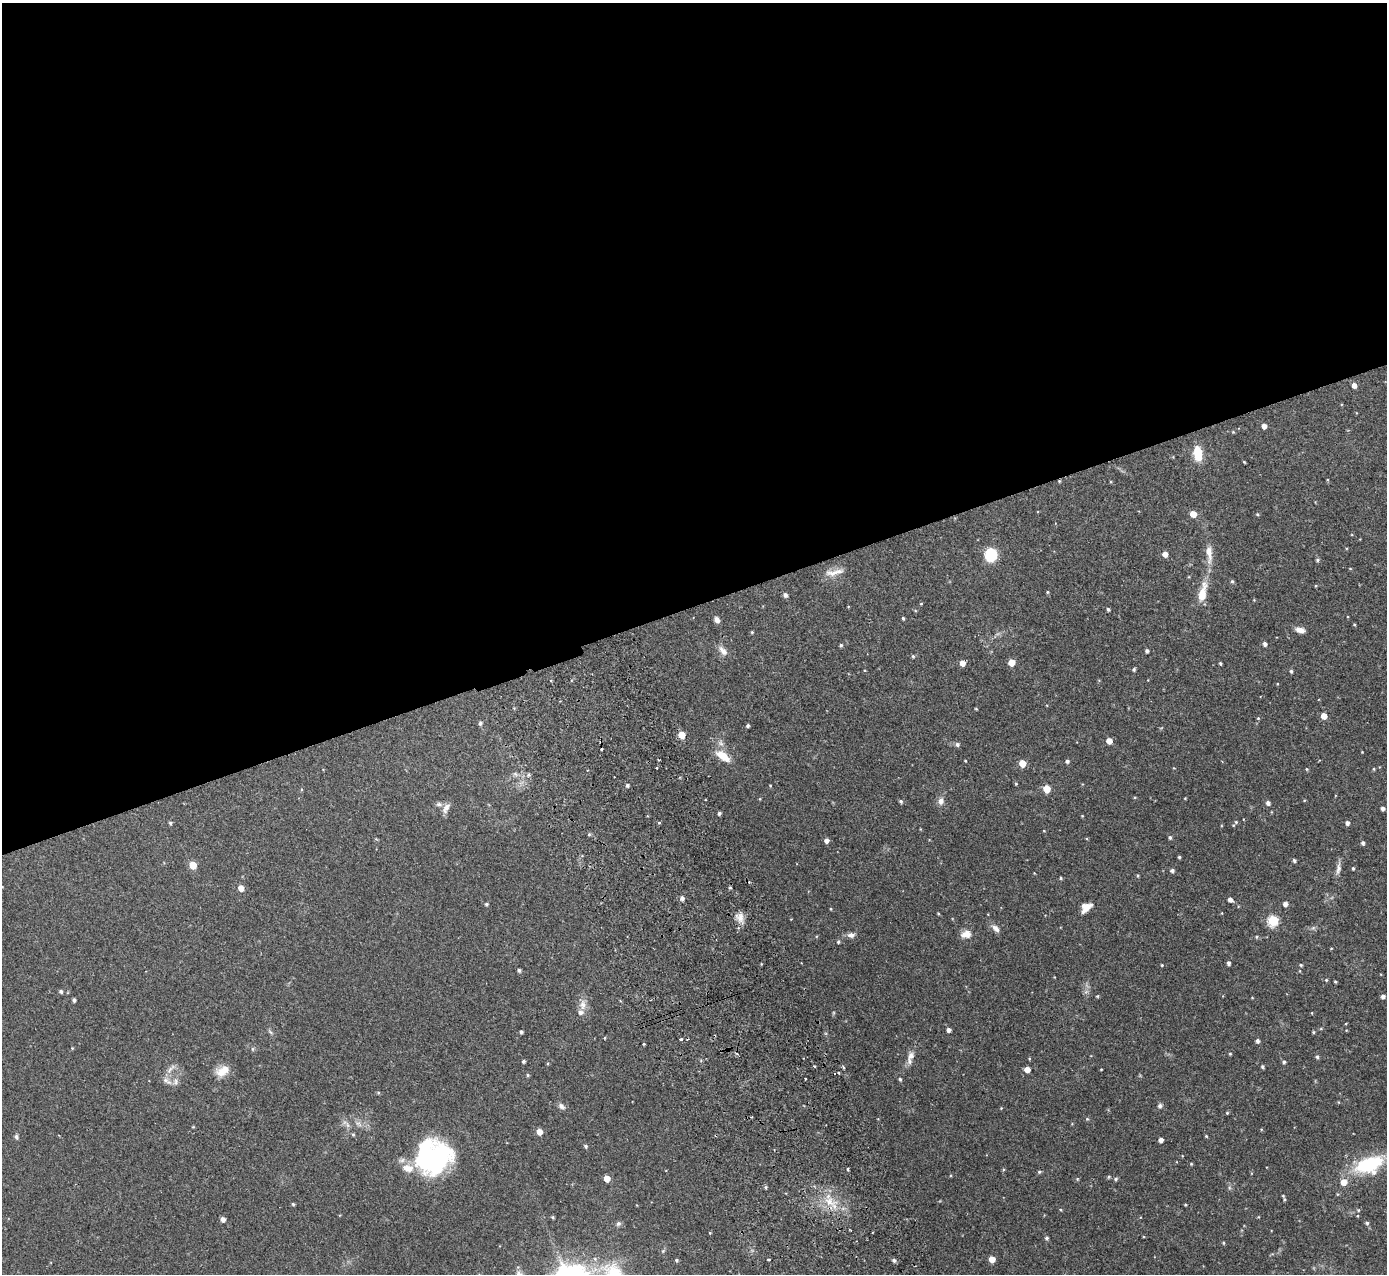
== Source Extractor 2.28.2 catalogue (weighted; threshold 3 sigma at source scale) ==
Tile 2 of 4 x 4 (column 2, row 1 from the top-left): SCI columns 1441-2825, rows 3998-5269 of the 5648 x 5578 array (HDU 1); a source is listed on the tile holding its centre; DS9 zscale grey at full resolution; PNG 1389 x 1276 px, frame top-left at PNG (2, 3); no overlay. Shown black and unused: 48% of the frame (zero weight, under 2 of 3 exposures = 3% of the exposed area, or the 3 px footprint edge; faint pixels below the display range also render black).
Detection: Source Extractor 2.28.2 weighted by HDU 2 'WHT'; one run over the whole footprint, this tile lists its part. Background 0.096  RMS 0.006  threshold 0.027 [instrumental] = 3 sigma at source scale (4.5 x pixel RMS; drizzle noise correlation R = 1.50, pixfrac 1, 0.05/0.05 arcsec/px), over >= 5 px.
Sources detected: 197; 1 too faint to see at this stretch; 3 inside a brighter object's white glare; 4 cosmic-ray / hot-pixel residue — not listed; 4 inside a brighter listed object's ellipse — not listed separately; the other 185 listed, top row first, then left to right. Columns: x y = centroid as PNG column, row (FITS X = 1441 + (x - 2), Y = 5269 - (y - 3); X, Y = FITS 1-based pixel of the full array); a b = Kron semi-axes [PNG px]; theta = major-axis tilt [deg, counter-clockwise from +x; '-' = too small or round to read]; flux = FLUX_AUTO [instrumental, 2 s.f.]
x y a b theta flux
1354 385 5 4 - 3.2
1264 426 4 4 - 3.4
1233 432 4 4 - 0.54
1198 453 11 6 -84 20
1244 462 3 2 - 0.48
1059 481 4 4 - 0.63
1193 514 5 4 - 7.6
1257 514 5 4 - 0.69
1165 554 5 5 - 3.9
1209 554 28 8 -86 7
991 555 12 11 - 19
1317 560 5 4 - 0.83
1350 568 4 3 - 0.48
833 573 23 9 7 6.1
1232 581 5 4 - 1
1316 586 4 3 - 0.51
1047 592 4 4 - 0.55
1202 593 26 9 77 11
785 595 5 5 - 1.8
921 603 5 3 - 0.44
1108 609 4 3 - 1.2
903 618 4 3 - 0.8
717 620 8 6 -47 2.3
1354 624 4 3 - 0.59
1300 630 11 6 -13 3.8
752 632 4 3 - 0.55
1265 644 5 4 - 2.1
841 645 4 3 - 0.93
723 651 15 7 -47 3.8
1147 651 4 3 - 1.4
913 656 5 4 - 0.73
962 663 5 5 - 4.7
1011 663 5 5 - 9.4
1220 663 3 3 - 0.76
1134 669 4 4 - 1.1
1291 671 5 4 - 0.96
551 680 3 3 - 0.63
976 709 3 3 - 0.53
1324 716 5 4 - 6.7
1258 718 4 4 - 0.6
480 723 5 4 - 1.4
748 726 3 3 - 0.98
682 735 5 5 - 12
1109 741 5 4 - 6
957 744 6 5 - 1.3
1362 752 3 3 - 0.33
723 756 21 9 -36 8.9
965 761 3 2 - 0.49
1067 761 5 4 - 1.3
1022 763 5 5 - 11
657 768 3 2 - 0.75
1307 769 4 4 - 0.63
1374 769 4 3 - 0.6
515 774 7 6 - 1.5
529 775 6 4 88 0.9
1016 784 4 4 - 0.54
627 785 4 4 - 1.3
770 785 4 3 - 0.4
1047 789 5 5 - 13
1185 798 3 2 - 0.44
901 801 5 4 - 1
941 801 9 7 84 3
1268 803 5 4 - 1.8
439 804 7 6 - 1.8
446 808 16 7 61 3.1
1383 808 4 4 - 1.9
719 813 4 4 - 1.1
1082 816 3 3 - 0.46
1236 822 6 6 - 1.1
170 823 4 4 - 1.1
659 823 3 3 - 1.2
1347 823 5 4 - 2
1044 831 3 2 - 0.39
589 834 4 4 - 1.1
1170 837 5 4 - 1.1
826 841 5 5 - 2.4
1363 843 4 4 - 1.6
1179 857 3 3 - 0.78
1294 860 4 4 - 1.1
193 865 5 5 - 14
1338 868 18 6 82 3
1353 868 4 3 - 0.82
1172 871 4 4 - 1.6
1138 875 5 4 - 0.66
1061 878 4 3 - 0.68
730 887 4 3 - 0.62
241 888 5 5 - 5.4
682 898 5 4 - 2.2
1230 900 6 4 -31 2.2
486 904 5 5 - 0.97
1285 904 4 4 - 2.8
1086 907 12 7 38 6.2
831 909 4 3 - 0.47
938 914 3 3 - 0.51
741 917 14 10 89 4.9
1273 921 6 5 - 45
996 928 12 7 -43 2.8
1313 928 6 5 - 1.2
966 934 12 8 14 4.9
851 935 10 7 4 2.4
1256 937 5 4 - 0.76
838 942 4 4 - 0.99
1331 948 4 3 - 0.41
1228 963 4 4 - 1.5
1162 965 3 3 - 0.54
1301 965 4 4 - 0.75
519 970 4 3 - 1.2
1326 980 5 4 - 0.67
1335 982 3 2 - 0.58
61 991 5 4 - 1.2
1097 996 4 4 - 0.64
1383 996 4 4 - 2
74 1000 3 3 - 1.1
583 1005 15 8 -89 4.5
1346 1023 4 2 - 0.43
1321 1028 5 3 - 0.56
948 1030 4 4 - 2.4
270 1032 8 3 -45 0.93
521 1032 3 3 - 1.1
1313 1032 4 4 - 0.62
605 1038 4 3 - 0.52
681 1039 3 3 - 0.81
1257 1041 5 4 - 1.6
644 1044 3 3 - 0.56
72 1048 4 4 - 0.47
252 1049 6 4 -89 0.78
1230 1054 4 3 - 0.55
911 1056 14 8 58 4.3
1317 1057 5 4 - 1.1
523 1061 3 3 - 1.2
1284 1062 4 4 - 1.1
814 1066 3 3 - 0.65
843 1067 5 3 - 0.56
1263 1067 4 3 - 1.1
170 1069 19 5 51 3.1
1101 1069 3 2 - 0.41
1027 1070 5 4 - 4.9
222 1071 18 11 25 7.3
838 1072 3 2 - 1
528 1075 5 4 - 0.71
900 1079 4 4 - 1
167 1081 16 6 -31 3.1
378 1093 5 4 - 0.67
561 1106 10 7 -40 2.2
1160 1106 7 6 - 1.5
1001 1108 4 4 - 0.41
1227 1113 4 4 - 0.63
751 1117 2 2 - 0.7
1087 1119 5 4 - 0.73
347 1125 7 4 -71 1.4
539 1132 5 4 - 6
353 1134 4 4 - 0.74
1206 1136 4 4 - 0.56
16 1137 7 5 -65 1.2
1161 1140 4 4 - 2.8
586 1146 4 4 - 1.2
433 1159 50 28 36 66
1191 1164 4 3 - 0.56
1369 1164 33 17 21 41
848 1169 5 3 - 0.61
1039 1172 5 4 - 0.83
607 1179 5 4 - 7.4
1077 1179 4 4 - 0.62
1116 1179 5 4 - 1.1
1344 1182 6 6 - 6.2
765 1187 4 4 - 0.83
1284 1199 5 4 - 0.82
829 1201 18 12 -37 11
293 1204 4 4 - 0.78
1185 1205 3 3 - 0.55
1060 1209 4 3 - 0.51
1358 1210 5 4 - 0.7
553 1217 4 3 - 0.75
1258 1217 4 3 - 0.46
223 1219 4 4 - 3
1367 1223 5 4 - 1.1
618 1224 7 6 - 1.4
710 1233 3 3 - 0.47
1047 1238 5 4 - 1.2
1223 1243 4 3 - 0.67
663 1251 5 5 - 0.7
992 1259 5 5 - 7
676 1260 4 3 - 0.93
769 1260 3 3 - 1.3
894 1260 5 4 - 1.4
Overlapping masked pixels (flux is a lower limit): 1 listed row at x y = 1059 481
Isophote crosses this tile's border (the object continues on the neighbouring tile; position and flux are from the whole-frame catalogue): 1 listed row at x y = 1369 1164